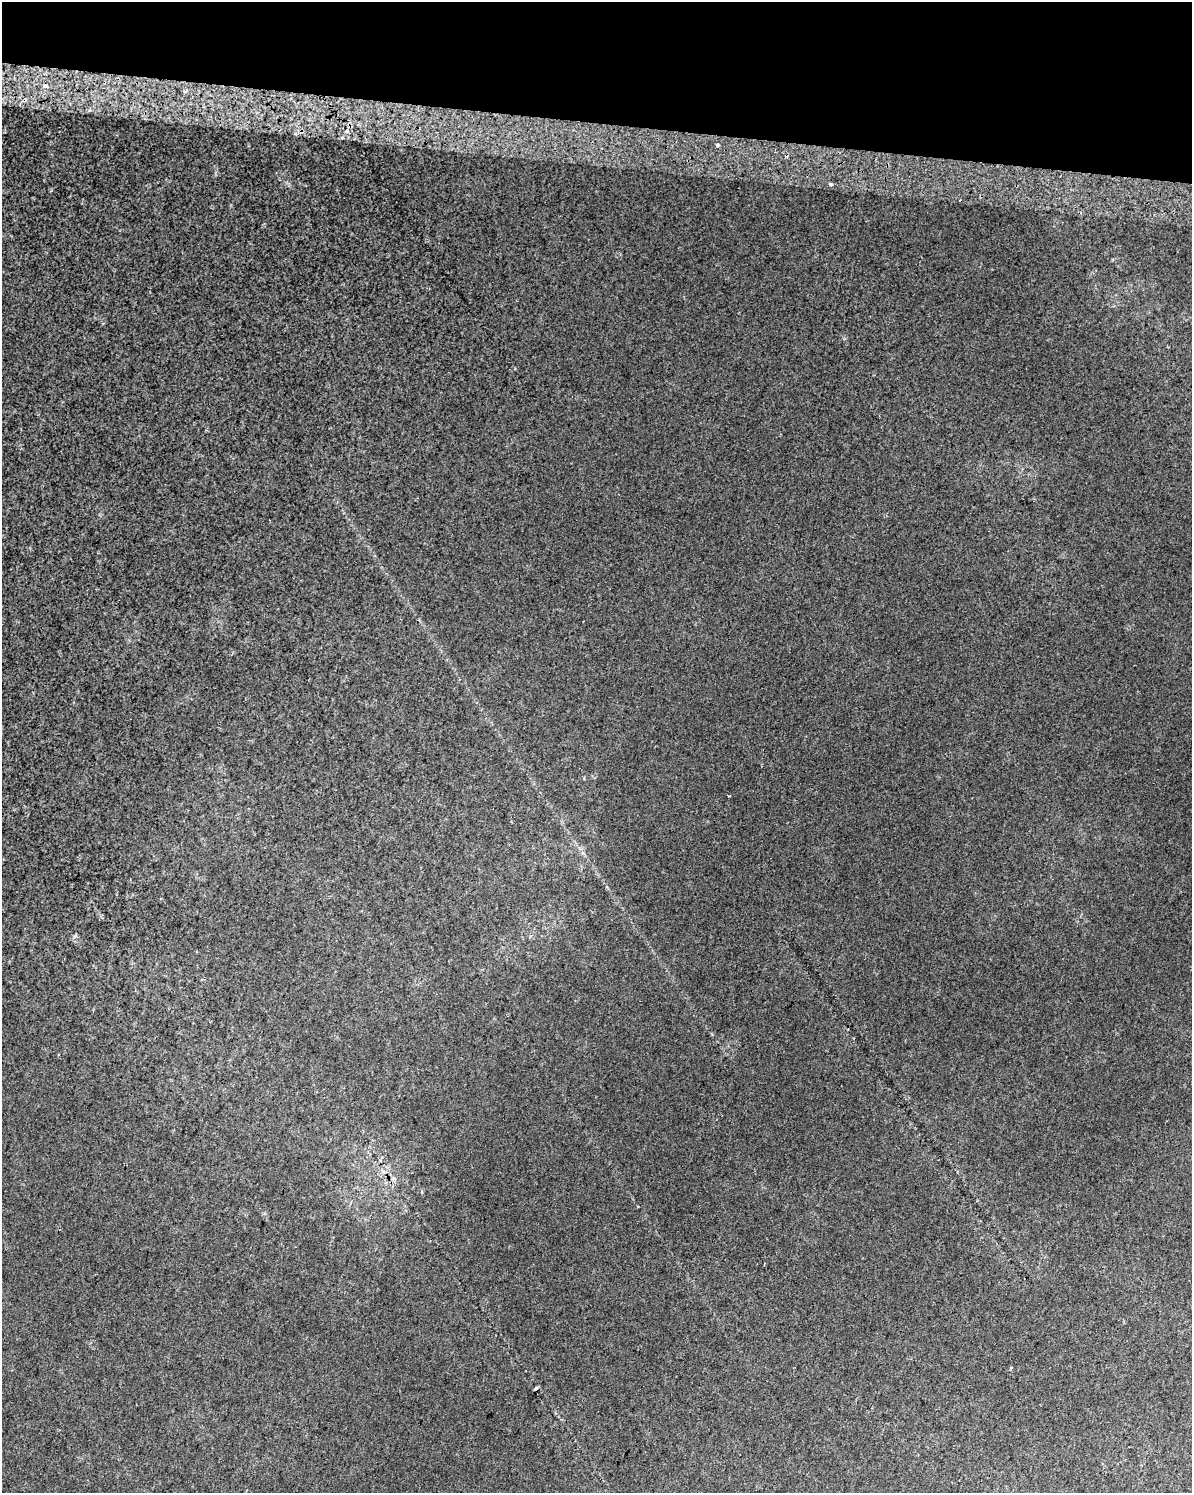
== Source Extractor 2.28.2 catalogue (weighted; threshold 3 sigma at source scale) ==
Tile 2 of 4 x 3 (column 2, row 1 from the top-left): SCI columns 1205-2394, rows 3312-4802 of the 4806 x 5072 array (HDU 1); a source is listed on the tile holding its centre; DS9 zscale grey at full resolution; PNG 1194 x 1495 px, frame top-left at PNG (2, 2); no overlay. Shown black and unused: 8% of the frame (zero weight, under 2 of 3 exposures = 3% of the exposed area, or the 3 px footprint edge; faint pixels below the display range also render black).
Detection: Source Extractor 2.28.2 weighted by HDU 2 'WHT'; one run over the whole footprint, this tile lists its part. Background 0.0148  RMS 0.0076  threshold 0.0341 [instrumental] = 3 sigma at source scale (4.5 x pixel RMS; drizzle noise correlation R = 1.50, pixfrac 1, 0.0396/0.0396 arcsec/px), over >= 5 px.
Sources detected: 8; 2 cosmic-ray / hot-pixel residue — not listed; the other 6 listed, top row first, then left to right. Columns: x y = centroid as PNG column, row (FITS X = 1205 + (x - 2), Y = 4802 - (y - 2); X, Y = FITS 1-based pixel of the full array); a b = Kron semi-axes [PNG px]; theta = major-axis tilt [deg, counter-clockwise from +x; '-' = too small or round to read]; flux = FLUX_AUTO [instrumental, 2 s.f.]
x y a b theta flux
46 86 5 4 - 2.9
185 91 3 3 - 2.9
347 131 6 4 89 1.7
717 145 4 3 - 4.1
831 184 4 3 - 6.9
536 1388 4 3 - 1.3